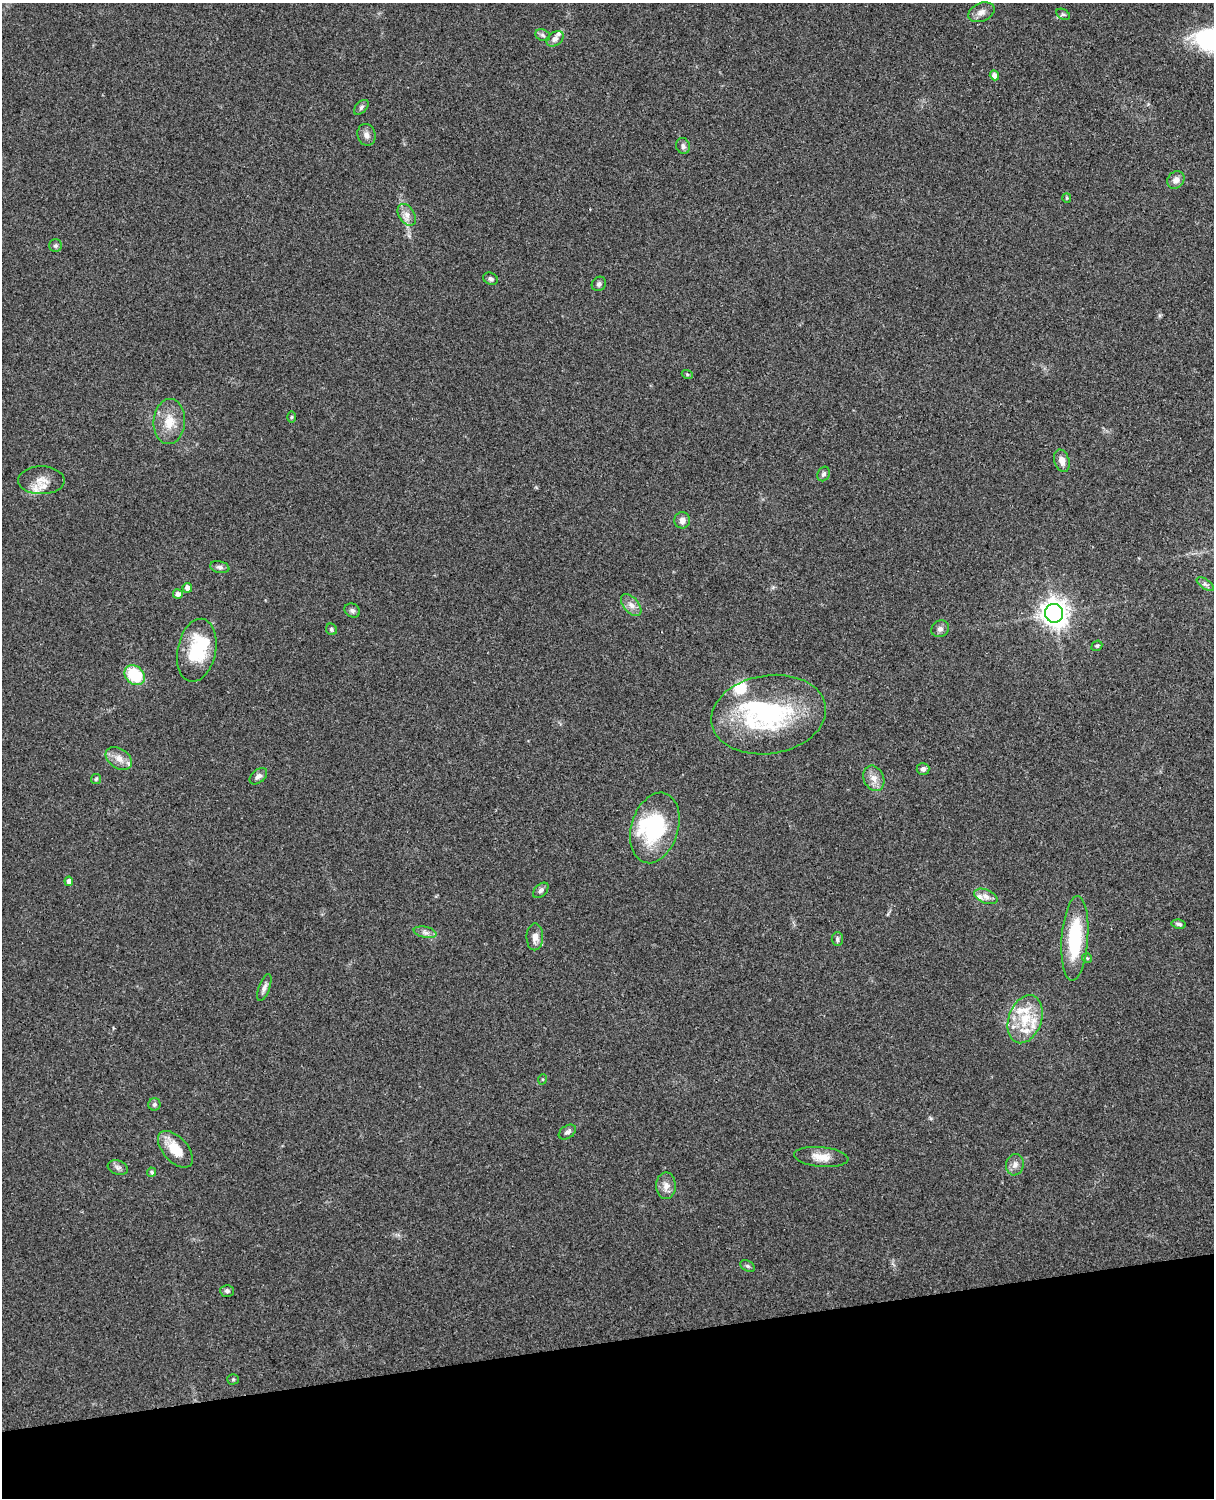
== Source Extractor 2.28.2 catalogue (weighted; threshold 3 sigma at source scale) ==
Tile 10 of 4 x 3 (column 2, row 3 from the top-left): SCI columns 1332-2543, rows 164-1659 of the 5088 x 4927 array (HDU 1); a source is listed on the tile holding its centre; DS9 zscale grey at full resolution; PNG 1216 x 1500 px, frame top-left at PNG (2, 3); each listed source drawn as its Kron ellipse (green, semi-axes under 4 px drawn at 4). Shown black and unused: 10% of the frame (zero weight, under 3 of 4 exposures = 6% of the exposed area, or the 3 px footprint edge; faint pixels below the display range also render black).
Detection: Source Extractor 2.28.2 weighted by HDU 2 'WHT'; one run over the whole footprint, this tile lists its part. Background 0.105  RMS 0.0065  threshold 0.0293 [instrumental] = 3 sigma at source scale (4.5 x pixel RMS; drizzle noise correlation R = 1.50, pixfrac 1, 0.05/0.05 arcsec/px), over >= 5 px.
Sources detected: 76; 3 inside a brighter object's white glare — neither listed nor drawn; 10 inside a brighter listed object's ellipse — not listed separately; the other 63 listed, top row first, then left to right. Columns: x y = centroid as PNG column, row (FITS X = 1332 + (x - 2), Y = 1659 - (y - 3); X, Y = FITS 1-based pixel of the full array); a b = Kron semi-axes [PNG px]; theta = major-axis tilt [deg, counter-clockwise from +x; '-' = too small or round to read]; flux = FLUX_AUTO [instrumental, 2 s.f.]
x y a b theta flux
981 12 14 9 24 3.8
1063 14 7 5 -29 1.1
543 35 7 5 -23 1.6
555 39 9 6 33 2.8
994 75 5 4 - 3
361 107 9 5 47 1.6
366 135 11 9 -74 3.2
683 146 8 7 - 2.1
1176 180 9 8 - 3.5
1067 198 5 4 - 0.69
407 215 12 7 -58 4.1
55 246 6 6 - 1.3
491 279 7 6 - 1.7
599 284 8 6 45 1.7
687 374 5 3 - 0.68
291 417 6 4 88 0.81
169 422 22 16 86 13
1062 461 11 7 -73 4.6
824 474 7 6 - 1.9
41 480 23 14 0 8.8
682 520 8 8 - 3.7
220 567 10 6 -12 2
1205 584 10 5 -35 1.5
187 588 5 4 - 3.2
178 594 5 4 - 3
631 605 13 7 -48 3.9
352 610 8 6 -27 1.7
1054 613 9 9 - 620
331 629 6 5 - 1.1
940 629 9 8 - 2.4
1097 646 6 4 41 0.96
197 650 32 19 78 33
135 675 11 9 -44 27
769 715 58 39 9 90
119 758 14 9 -33 6
923 769 6 6 - 2.3
258 776 10 6 40 2.6
874 778 13 10 -66 5.3
96 779 5 5 - 0.97
655 828 36 23 74 51
69 881 5 4 - 3.6
541 890 9 5 44 1.9
986 896 12 6 -23 3.5
1179 924 7 4 -9 1.3
425 932 11 5 -12 2.6
535 937 13 8 88 4.7
1075 938 42 13 86 41
837 939 7 5 -89 1.5
1087 958 5 5 - 0.94
264 987 14 5 70 2.6
1025 1019 25 16 70 22
543 1079 5 3 - 0.66
154 1104 6 6 - 1.5
567 1132 9 6 33 2.3
175 1149 22 12 -47 14
821 1157 27 10 -5 8.5
1015 1165 11 9 79 3.6
118 1167 10 7 -18 2.2
152 1172 4 4 - 1.3
666 1186 13 10 -89 4.6
747 1266 8 5 -27 1.3
227 1291 6 6 - 1.9
233 1379 5 5 - 0.87